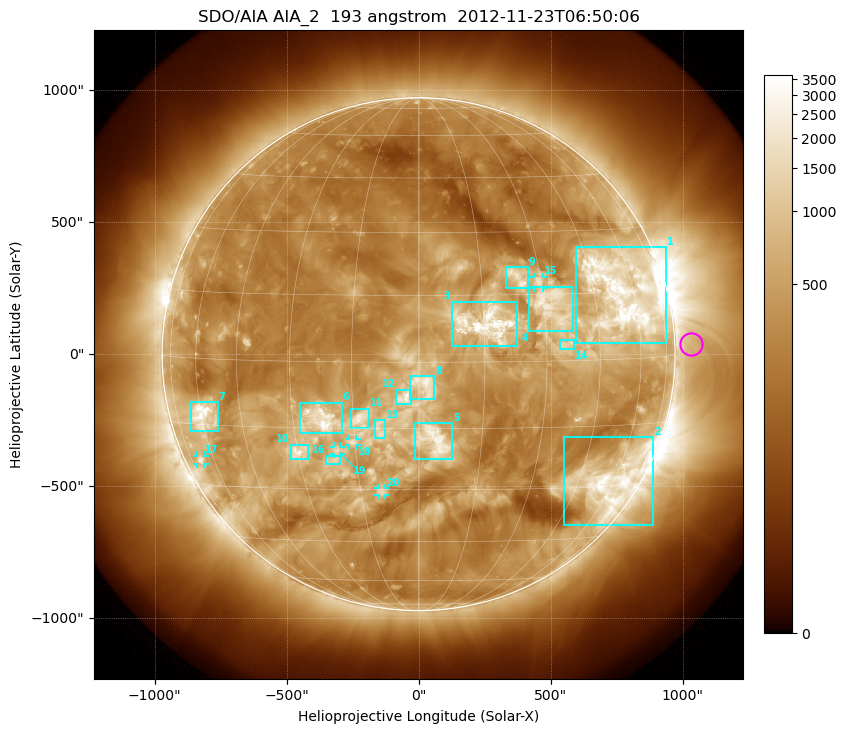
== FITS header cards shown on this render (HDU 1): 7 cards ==
TELESCOP= 'SDO/AIA'
INSTRUME= 'AIA_2'
WAVELNTH=                  193
WAVEUNIT= 'angstrom'
DATE-OBS= '2012-11-23T06:50:06.84'
CTYPE1  = 'HPLN-TAN'
CTYPE2  = 'HPLT-TAN'

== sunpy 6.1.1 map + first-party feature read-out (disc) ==
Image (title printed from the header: SDO/AIA AIA_2  193 angstrom  2012-11-23T06:50:06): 1024 x 1024 px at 2.4 arcsec/px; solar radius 972 arcsec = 405 px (full disc in frame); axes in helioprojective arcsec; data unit not stated in the header (colour bar unlabelled)
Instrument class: DISC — disc imager (sunpy class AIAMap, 193 A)
Bright regions (active regions / flare kernels): reference = the median radial profile (limb darkening/brightening removed); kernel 9 px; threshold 5 sigma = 806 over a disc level ~293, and >= 1.15x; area >= 12 px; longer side >= 10 px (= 24 arcsec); searched inside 0.97 R_sun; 22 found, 20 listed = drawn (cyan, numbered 1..; 5 of them under ~33 arcsec drawn as corner ticks so the feature stays visible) (cap 20 boxes per figure: the strongest are kept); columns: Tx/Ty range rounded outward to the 5 arcsec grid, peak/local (2 s.f.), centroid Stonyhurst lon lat
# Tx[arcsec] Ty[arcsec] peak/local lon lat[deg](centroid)
1 595..940 40..405 10 +56 +15
2 550..890 -650..-315 11 +59 -29
3 125..375 30..200 13 +15 +8
4 420..585 85..255 7.7 +32 +12
5 -15..130 -395..-260 6.6 +4 -18
6 -450..-290 -300..-185 9.9 -23 -13
7 -865..-760 -295..-180 11 -59 -13
8 -30..60 -170..-85 4.9 +2 -5
9 330..415 250..330 7.4 +24 +19
10 -485..-415 -400..-340 7.6 -30 -21
11 -260..-185 -280..-205 5.5 -13 -13
12 -85..-25 -190..-135 5 -3 -8
13 -165..-125 -320..-250 3.9 -9 -15
14 535..590 20..55 4.9 +35 +4
15 440..470 250..295 6 +29 +18
16 -350..-295 -420..-385 4.4 -21 -23
17 -840..-810 -415..-385 5.4 -67 -24
18 -265..-235 -345..-320 4.4 -15 -18
19 -325..-295 -380..-350 4.6 -20 -20
20 -150..-125 -535..-505 4.8 -9 -31
Off-limb structures (1.02-1.3 R_sun): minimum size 162 px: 2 found; the strongest spans PA ~230..310 deg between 1.02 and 1.3 R_sun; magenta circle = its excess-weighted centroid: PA ~270 deg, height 1.06 R_sun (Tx ~1030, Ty ~35 arcsec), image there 1.6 x the reference